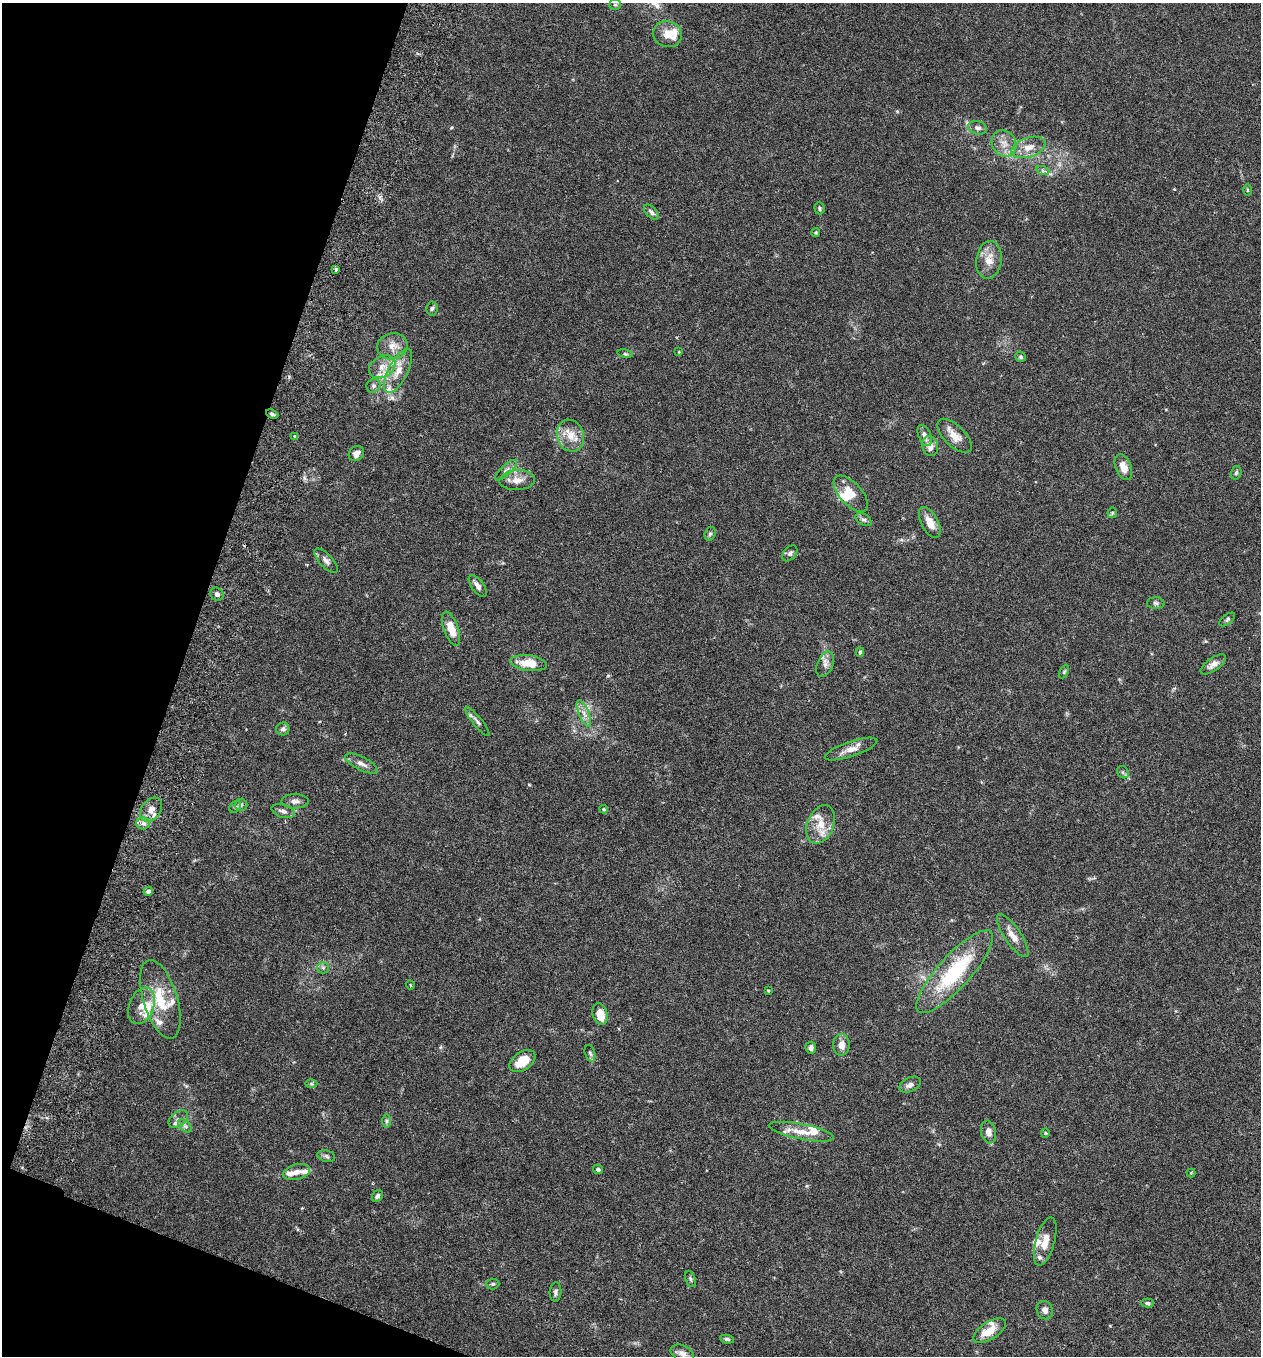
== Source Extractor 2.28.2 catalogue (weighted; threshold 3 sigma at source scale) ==
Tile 9 of 4 x 4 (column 1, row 3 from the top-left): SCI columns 191-1449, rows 1382-2735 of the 5545 x 5468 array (HDU 1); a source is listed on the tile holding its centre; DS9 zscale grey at full resolution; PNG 1263 x 1358 px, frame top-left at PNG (2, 3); each listed source drawn as its Kron ellipse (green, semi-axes under 4 px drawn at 4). Shown black and unused: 17% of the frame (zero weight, under 3 of 6 exposures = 3% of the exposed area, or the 3 px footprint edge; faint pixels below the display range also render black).
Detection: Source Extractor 2.28.2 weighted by HDU 2 'WHT'; one run over the whole footprint, this tile lists its part. Background 0.0167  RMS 0.0019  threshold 0.00797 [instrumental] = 3 sigma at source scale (4.09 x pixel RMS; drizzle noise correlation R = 1.36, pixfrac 0.8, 0.05/0.05 arcsec/px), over >= 5 px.
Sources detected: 115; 1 inside a brighter object's white glare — neither listed nor drawn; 17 inside a brighter listed object's ellipse — not listed separately; the other 97 listed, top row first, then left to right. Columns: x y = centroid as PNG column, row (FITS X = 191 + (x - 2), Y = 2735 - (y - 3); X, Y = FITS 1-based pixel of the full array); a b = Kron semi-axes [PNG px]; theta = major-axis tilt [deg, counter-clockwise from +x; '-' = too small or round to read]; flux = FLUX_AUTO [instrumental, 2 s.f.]
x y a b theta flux
615 5 6 5 - 0.37
667 34 14 13 - 2.5
978 128 9 6 -16 0.67
1004 143 14 11 -54 1.8
1028 147 17 10 18 2.1
1043 171 7 4 -19 0.39
1247 190 6 4 90 0.21
819 208 6 5 - 0.37
651 212 9 5 -46 0.61
816 232 4 4 - 0.23
989 260 19 12 82 2.5
336 269 3 3 - 0.5
432 309 7 5 85 0.38
392 346 15 13 10 2
679 352 3 2 - 0.15
625 354 8 4 -9 0.33
1021 357 5 5 - 0.28
382 367 14 10 31 2.1
398 371 24 9 63 2.7
373 386 7 6 - 0.51
272 414 6 4 -22 0.35
570 436 16 13 -69 2.7
925 436 11 6 -67 1
955 436 22 10 -45 2.2
294 437 4 3 - 0.25
930 446 10 8 -76 1.3
356 453 8 7 - 0.98
1123 467 13 8 -69 1.8
506 470 14 5 43 0.71
1236 473 7 5 73 0.32
517 480 18 10 4 1.9
851 494 22 11 -47 2.7
1112 513 5 5 - 0.24
864 520 8 5 -32 0.47
930 522 17 8 -62 2.2
710 534 7 5 72 0.38
790 553 9 6 48 0.54
326 561 15 6 -47 0.87
478 586 13 6 -54 0.95
217 594 7 6 - 0.58
1156 603 9 5 -2 0.41
1227 619 9 4 38 0.37
451 629 18 7 -70 2.9
860 652 4 4 - 0.4
529 663 18 8 -6 3.7
825 664 13 8 67 0.93
1213 664 15 6 35 1.1
1064 672 7 4 63 0.26
584 714 14 5 -66 1.1
477 721 18 4 -51 0.65
283 729 6 6 - 0.49
851 749 27 7 19 1.8
361 764 18 6 -26 1.1
1123 772 6 5 - 0.36
295 801 14 7 1 0.85
241 805 6 6 - 0.42
235 807 6 5 - 0.34
604 809 4 3 - 0.22
151 810 13 9 51 1.5
283 811 12 6 -17 0.81
143 823 6 6 - 0.65
821 824 20 13 68 2.8
148 891 5 4 - 0.53
1013 936 25 8 -56 2.1
323 968 6 5 - 0.39
955 972 54 16 48 15
410 985 4 3 - 0.16
768 991 3 3 - 0.18
160 999 41 17 -73 6.9
142 1006 19 12 69 2.4
600 1014 11 7 -75 2.7
841 1045 11 8 89 1.4
811 1048 6 5 - 0.64
590 1053 8 5 -72 0.41
522 1061 14 9 35 3.5
311 1084 6 4 -1 0.24
910 1085 11 7 25 0.79
178 1119 11 7 37 0.79
386 1121 7 4 90 0.36
185 1126 8 5 -45 0.49
801 1132 33 7 -11 3
989 1132 11 7 -79 1.3
1045 1133 4 4 - 0.2
326 1156 9 5 -11 0.43
598 1169 5 4 - 0.52
297 1172 14 7 14 1.3
1191 1173 4 4 - 0.16
377 1196 6 5 - 0.46
1045 1241 25 9 74 2.4
690 1279 8 5 -68 0.37
493 1284 6 5 - 0.32
556 1292 10 6 87 0.52
1147 1303 6 4 -2 0.37
1045 1310 9 8 - 0.97
989 1331 19 9 32 3
727 1339 7 4 -8 0.33
682 1354 12 8 -27 0.98
Overlapping masked pixels (flux is a lower limit): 1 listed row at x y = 272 414